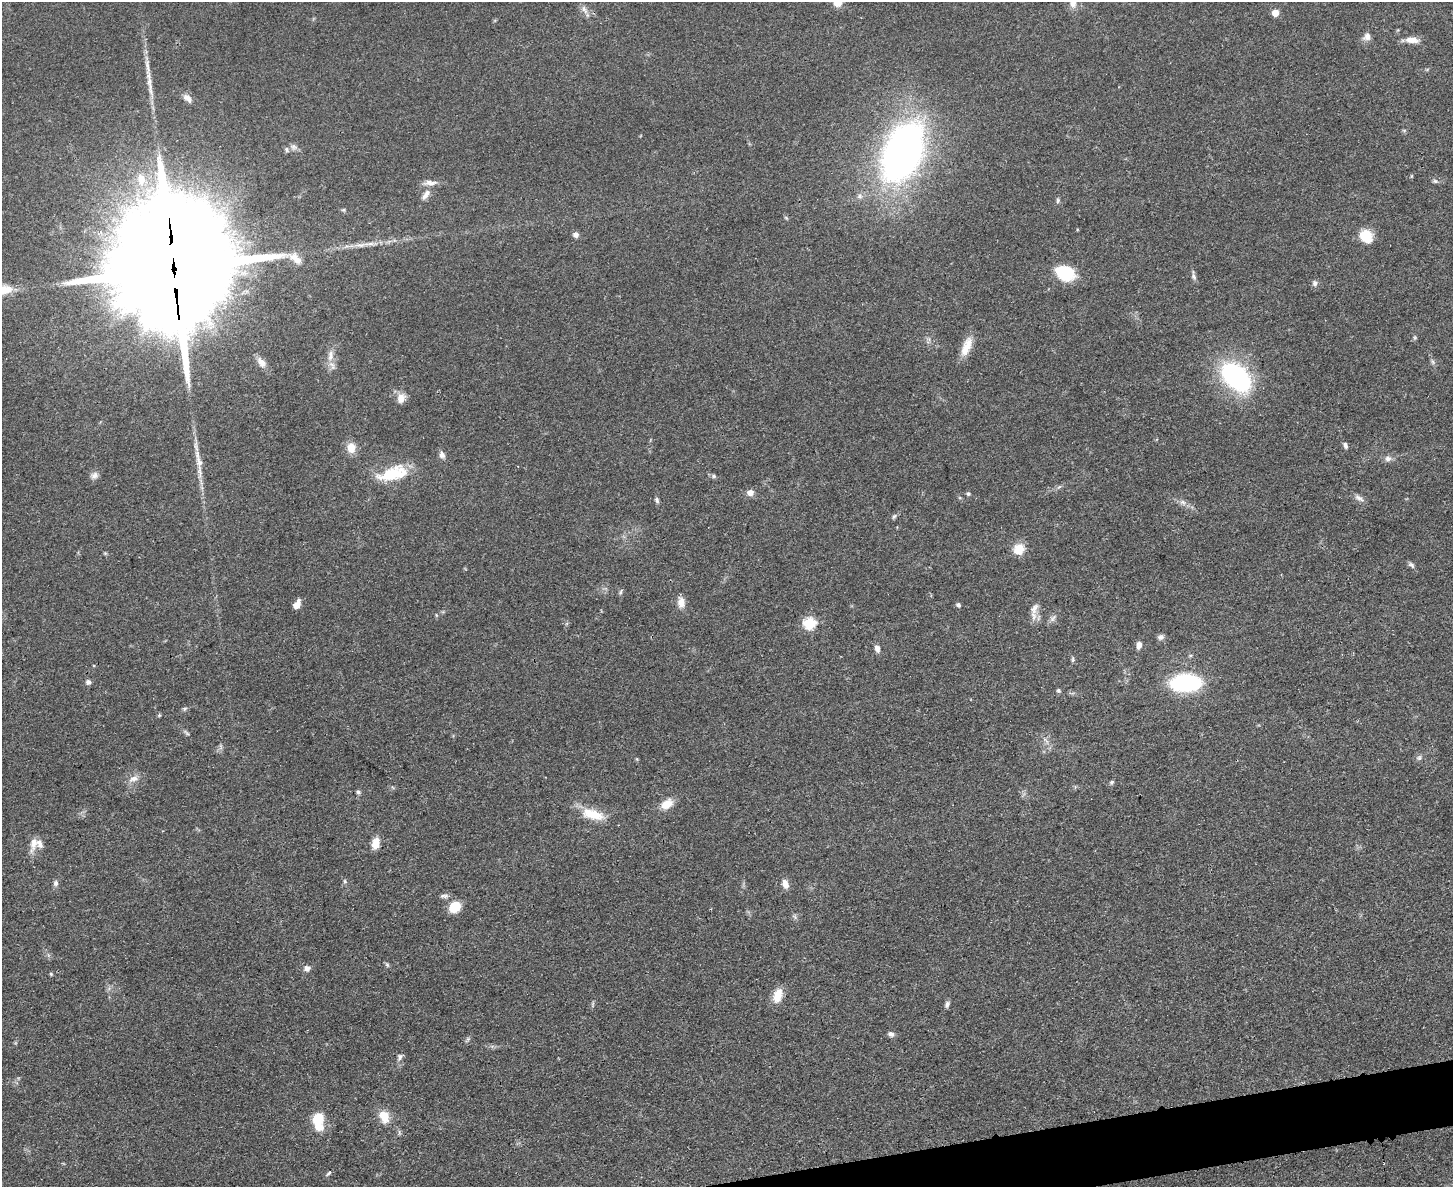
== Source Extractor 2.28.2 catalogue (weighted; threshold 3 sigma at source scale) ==
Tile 5 of 3 x 4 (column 2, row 2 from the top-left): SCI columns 1593-3043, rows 2385-3569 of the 4747 x 4767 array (HDU 1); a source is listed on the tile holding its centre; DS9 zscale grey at full resolution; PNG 1455 x 1189 px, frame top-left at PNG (2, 2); no overlay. Shown black and unused: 2% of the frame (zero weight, under 3 of 4 exposures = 2% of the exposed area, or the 3 px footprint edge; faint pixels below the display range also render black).
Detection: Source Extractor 2.28.2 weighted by HDU 2 'WHT'; one run over the whole footprint, this tile lists its part. Background 0.0462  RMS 0.0051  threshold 0.023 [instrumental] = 3 sigma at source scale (4.5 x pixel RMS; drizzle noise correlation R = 1.50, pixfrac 1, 0.05/0.05 arcsec/px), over >= 5 px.
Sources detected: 94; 1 too faint to see at this stretch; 1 inside a brighter object's white glare — not listed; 1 inside a brighter listed object's ellipse — not listed separately; the other 91 listed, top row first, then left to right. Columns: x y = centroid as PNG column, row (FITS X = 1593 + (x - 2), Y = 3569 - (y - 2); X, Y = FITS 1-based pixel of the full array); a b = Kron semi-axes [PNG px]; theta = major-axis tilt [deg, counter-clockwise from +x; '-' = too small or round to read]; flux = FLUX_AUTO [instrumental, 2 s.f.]
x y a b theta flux
837 2 10 9 - 7.2
1073 4 9 8 - 3.1
584 9 7 5 -89 1.5
1275 13 5 5 - 7.9
1367 36 11 9 59 2.9
1412 40 16 8 -6 4.5
150 85 45 6 -81 8.1
187 98 13 8 -46 3.1
286 149 7 5 -84 0.97
903 152 50 29 67 270
1411 176 6 3 71 0.51
141 179 18 12 -89 10
1435 181 7 5 -3 1
430 183 20 6 1 3.3
425 195 16 7 53 3.2
1058 200 7 5 89 0.95
344 210 5 5 - 0.73
786 218 6 4 -45 0.69
576 235 7 7 - 2
1366 236 16 14 -48 9.3
369 244 20 4 6 4
173 267 45 29 -86 28000
1065 273 22 15 -21 19
1193 276 12 5 -80 1.6
1315 283 8 6 90 1.5
1415 338 5 4 - 0.65
966 347 25 10 68 7.9
330 356 17 8 80 4.7
261 362 15 8 -51 3.7
1433 362 8 4 -60 1.2
1236 377 27 17 -42 96
401 398 10 8 75 5
1345 445 8 5 -81 1.4
351 448 11 9 -88 6.5
442 455 9 7 -75 2.2
1388 459 9 8 - 2.2
199 462 25 8 -77 6.2
393 474 40 16 16 20
94 475 10 8 27 2.3
714 476 6 5 - 1.1
1059 487 7 4 19 0.93
750 493 7 7 - 3.4
968 494 5 5 - 0.88
1359 498 15 6 -31 2.2
657 500 7 5 -73 1.2
1183 502 9 6 -38 2
894 516 7 5 53 0.97
1019 549 12 11 - 8.3
105 553 6 4 -44 0.62
1411 565 9 6 -34 1.4
621 592 8 4 81 0.9
681 602 11 8 -86 4.6
297 605 9 5 62 4.8
958 605 6 5 - 1
1034 608 17 9 67 3.9
1053 618 10 6 53 1.8
809 623 6 6 - 48
1160 637 9 6 21 1.5
1139 645 8 5 81 2.7
877 648 9 6 -72 2.4
1073 659 9 3 85 0.85
88 682 6 6 - 1.5
1185 683 25 14 1 59
1058 691 6 5 - 0.8
184 709 7 4 32 0.9
1046 740 13 3 -45 1.4
1419 758 8 6 57 1.3
133 779 14 8 16 3.4
1111 782 7 5 41 0.92
358 792 6 5 - 0.91
667 804 13 9 32 7.6
593 814 32 13 -15 12
34 842 22 8 79 4.8
376 843 13 8 75 5.5
345 881 6 4 -62 0.8
56 883 8 6 79 1.6
785 884 12 8 -72 3.3
446 896 9 6 35 1.5
455 907 11 9 46 12
795 917 7 4 -71 0.95
387 965 6 5 - 0.86
307 968 7 6 - 2.4
51 974 4 3 - 0.75
778 995 18 9 74 7.4
947 1004 8 6 70 1.5
891 1034 7 6 - 2
468 1039 7 4 89 0.89
400 1057 9 6 76 1.7
384 1116 15 11 -63 7.7
318 1119 11 8 69 16
328 1173 8 4 42 0.92
Overlapping masked pixels (flux is a lower limit): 1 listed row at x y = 173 267
Isophote crosses this tile's border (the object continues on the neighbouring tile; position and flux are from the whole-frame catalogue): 2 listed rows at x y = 837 2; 1073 4